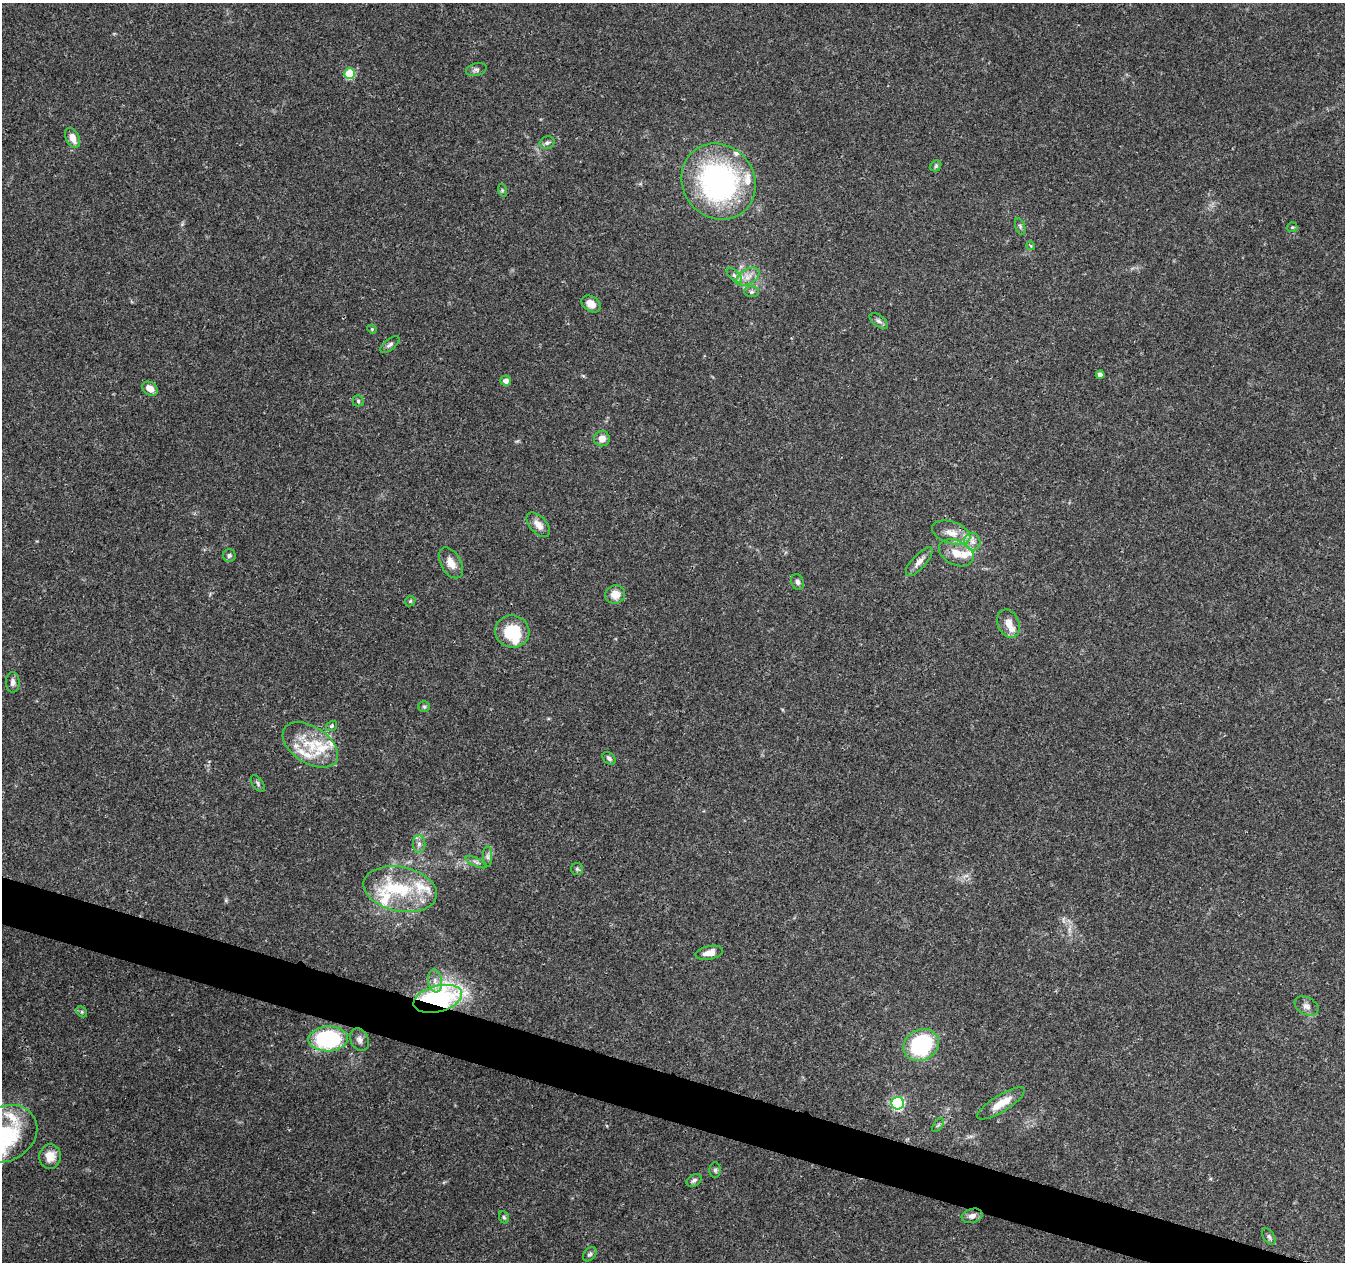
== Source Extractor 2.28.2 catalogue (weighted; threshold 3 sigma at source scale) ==
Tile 6 of 4 x 4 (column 2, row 2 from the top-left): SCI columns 1356-2698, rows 2804-4063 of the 5390 x 5544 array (HDU 1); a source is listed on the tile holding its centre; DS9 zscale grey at full resolution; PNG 1347 x 1264 px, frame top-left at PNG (2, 3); each listed source drawn as its Kron ellipse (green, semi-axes under 4 px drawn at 4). Shown black and unused: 3% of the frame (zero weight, under 3 of 4 exposures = <1% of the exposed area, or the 3 px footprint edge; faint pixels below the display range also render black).
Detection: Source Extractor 2.28.2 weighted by HDU 2 'WHT'; one run over the whole footprint, this tile lists its part. Background 0.0503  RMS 0.0025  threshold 0.0115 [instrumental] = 3 sigma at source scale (4.5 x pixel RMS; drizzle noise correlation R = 1.50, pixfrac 1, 0.0396/0.0396 arcsec/px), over >= 5 px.
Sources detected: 81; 1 inside a brighter object's white glare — neither listed nor drawn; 16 inside a brighter listed object's ellipse — not listed separately; the other 64 listed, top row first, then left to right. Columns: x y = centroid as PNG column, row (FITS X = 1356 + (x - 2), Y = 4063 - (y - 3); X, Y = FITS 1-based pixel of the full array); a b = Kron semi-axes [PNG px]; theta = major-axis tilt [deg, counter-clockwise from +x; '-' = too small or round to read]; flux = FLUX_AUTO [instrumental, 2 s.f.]
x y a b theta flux
476 70 10 6 16 0.79
350 74 5 5 - 12
72 138 11 6 -64 2.5
547 143 7 6 - 0.68
936 166 6 5 - 0.43
718 182 39 36 -50 55
502 190 6 4 -73 0.37
1020 226 8 4 -72 0.54
1292 227 5 5 - 0.35
1031 246 4 3 - 0.33
734 275 9 5 -44 0.75
748 277 13 7 31 2.1
751 292 7 5 0 0.56
591 304 10 7 -33 2.5
879 321 10 5 -37 0.8
372 329 5 4 - 0.28
390 344 11 5 39 0.8
1100 375 4 4 - 1.1
506 381 5 5 - 1.4
150 389 8 6 -35 2.3
358 401 5 5 - 0.4
602 439 8 7 - 1.8
538 525 15 8 -48 2.1
951 533 20 11 -18 3.4
972 542 9 8 - 1.4
956 553 18 12 -26 3.9
229 555 6 6 - 0.57
919 562 18 7 48 1.7
451 563 17 10 -60 2.7
797 582 8 6 -67 0.77
615 594 10 9 - 3
410 601 5 4 - 0.36
1008 624 14 10 -66 2.4
512 632 17 16 - 10
13 682 10 7 90 0.98
424 707 6 5 - 0.41
332 726 6 5 - 0.5
310 745 31 18 -33 9.6
609 758 7 5 -41 0.65
258 783 9 5 -54 0.59
419 844 9 6 89 0.96
488 857 10 4 -89 0.78
476 862 11 4 -24 0.74
577 869 6 6 - 0.45
400 889 37 22 -12 15
709 953 14 6 12 2.4
435 981 11 7 -82 1.5
438 999 25 13 15 62
1306 1006 13 8 -29 1.3
82 1012 6 4 -46 0.4
328 1039 20 12 2 29
359 1040 12 8 -64 1.3
921 1045 18 15 30 27
898 1103 6 6 - 36
1001 1103 27 8 32 4.3
938 1125 8 4 52 0.48
5 1134 34 27 29 16
50 1156 12 11 - 3.3
715 1170 8 5 89 0.57
694 1180 8 5 32 0.68
972 1216 10 7 18 1.4
504 1217 6 5 - 0.44
1269 1237 9 5 -57 0.66
590 1254 8 5 48 0.64
Overlapping masked pixels (flux is a lower limit): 1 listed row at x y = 438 999
Isophote crosses this tile's border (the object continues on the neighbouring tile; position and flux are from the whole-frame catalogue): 1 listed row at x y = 5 1134